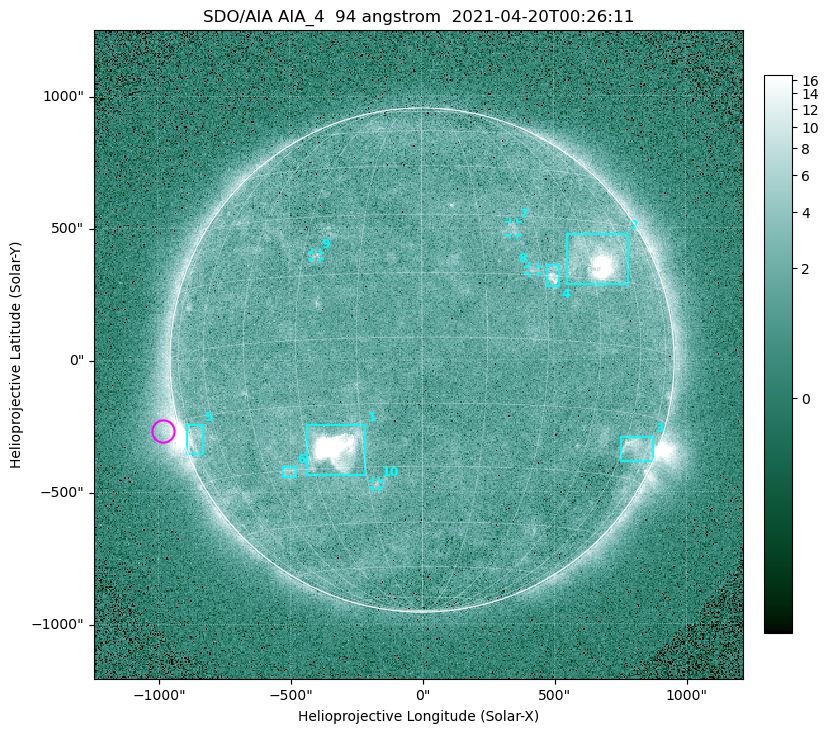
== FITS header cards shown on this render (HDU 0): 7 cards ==
TELESCOP= 'SDO/AIA '
INSTRUME= 'AIA_4   '
WAVELNTH=                   94
WAVEUNIT= 'angstrom'
DATE-OBS= '2021-04-20T00:26:11.12'
CTYPE1  = 'HPLN-TAN'
CTYPE2  = 'HPLT-TAN'

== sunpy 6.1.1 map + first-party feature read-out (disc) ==
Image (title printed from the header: SDO/AIA AIA_4  94 angstrom  2021-04-20T00:26:11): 512 x 512 px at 4.8 arcsec/px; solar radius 955 arcsec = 199 px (full disc in frame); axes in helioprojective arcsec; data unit not stated in the header (colour bar unlabelled)
Orientation: roll -0.138 deg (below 1 deg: not rotated)
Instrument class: DISC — disc imager (sunpy class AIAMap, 94 A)
Bright regions (active regions / flare kernels): reference = the median radial profile (limb darkening/brightening removed); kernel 5 px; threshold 5 sigma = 2.42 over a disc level ~1.72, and >= 1.15x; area >= 9 px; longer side >= 5 px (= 24 arcsec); searched inside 0.97 R_sun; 10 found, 10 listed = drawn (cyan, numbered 1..; 4 of them under ~33 arcsec drawn as corner ticks so the feature stays visible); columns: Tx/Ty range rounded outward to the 10 arcsec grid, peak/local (2 s.f.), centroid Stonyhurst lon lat
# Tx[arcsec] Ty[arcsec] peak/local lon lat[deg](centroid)
1 -440..-210 -440..-240 537 -22 -25
2 550..780 280..480 31 +48 +20
3 750..880 -390..-290 4.7 +67 -22
4 470..520 280..360 5.6 +33 +15
5 -900..-830 -360..-240 7.1 -72 -19
6 -530..-480 -440..-400 3 -38 -30
7 330..370 470..520 2.9 +24 +26
8 400..440 330..360 3 +27 +16
9 -420..-380 380..410 2.9 -26 +20
10 -190..-160 -480..-450 2.9 -13 -34
Off-limb structures (1.02-1.3 R_sun): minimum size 50 px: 4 found; the strongest spans PA ~90..115 deg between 1.02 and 1.21 R_sun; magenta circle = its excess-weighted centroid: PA ~105 deg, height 1.06 R_sun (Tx ~-980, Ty ~-270 arcsec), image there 4.9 x the reference